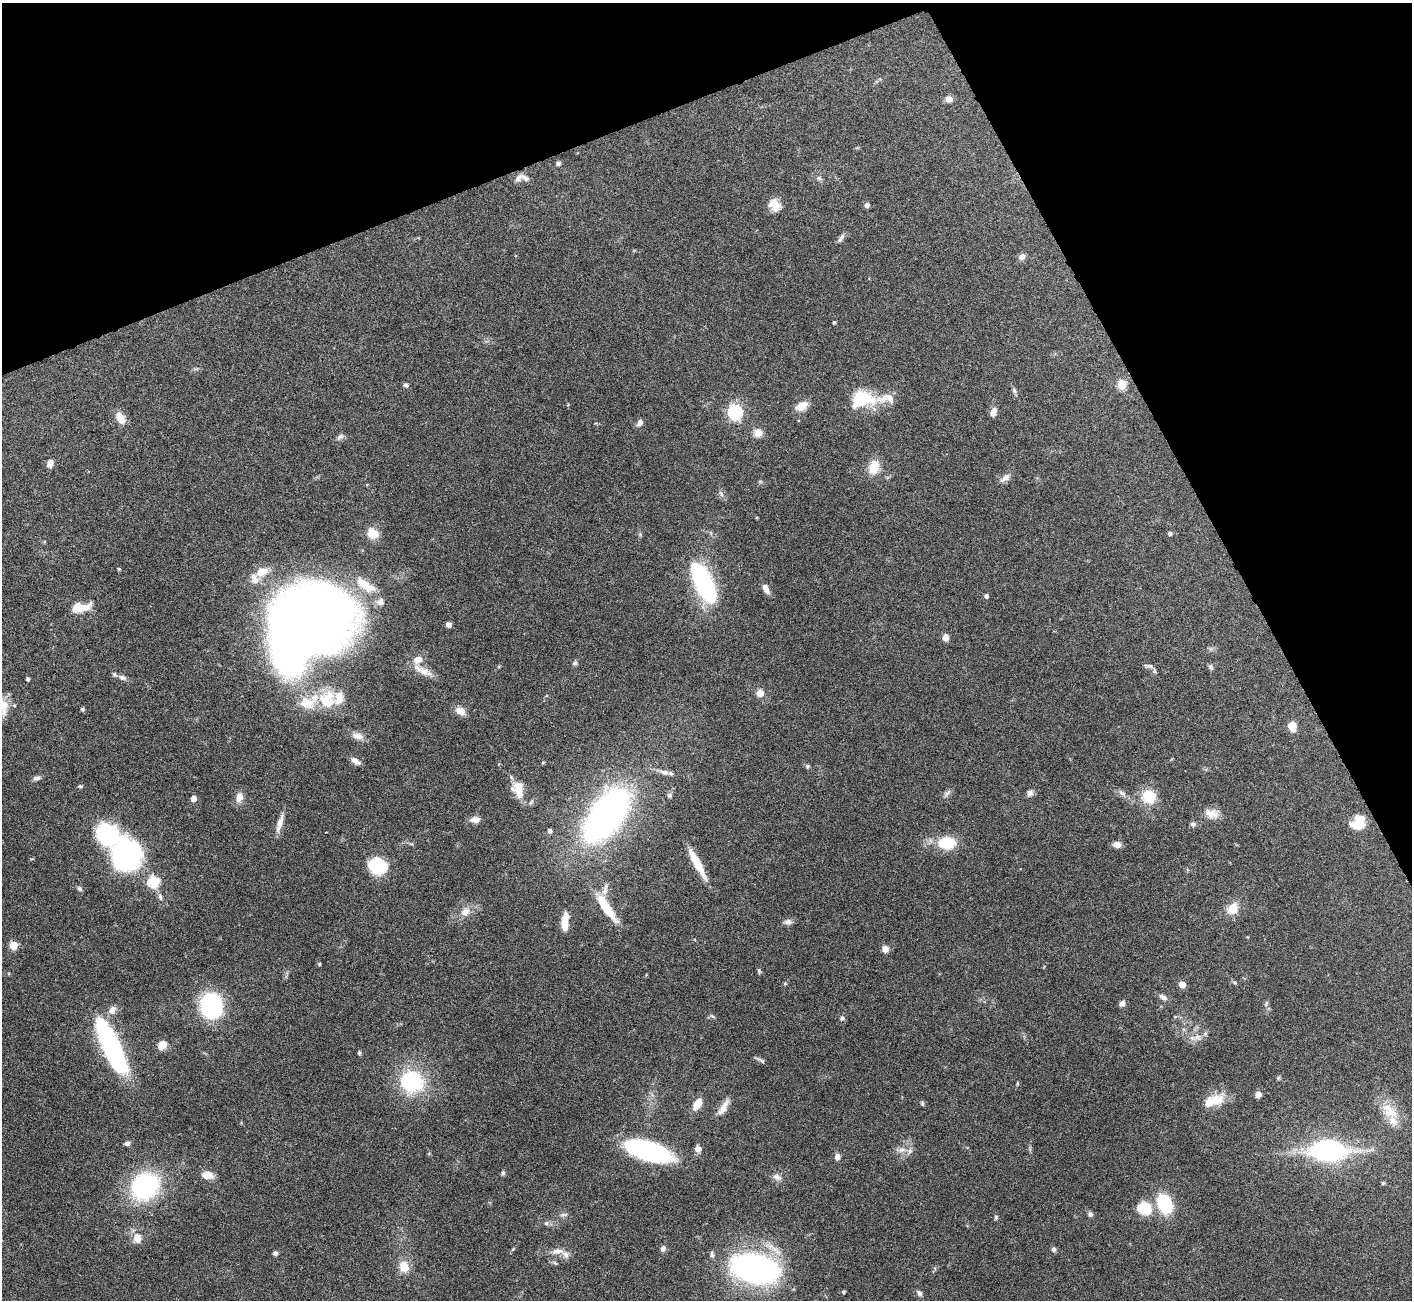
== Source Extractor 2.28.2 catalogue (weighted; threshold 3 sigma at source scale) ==
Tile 3 of 4 x 4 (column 3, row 1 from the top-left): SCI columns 2821-4230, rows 4047-5344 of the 5644 x 5631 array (HDU 1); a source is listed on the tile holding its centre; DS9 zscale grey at full resolution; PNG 1414 x 1302 px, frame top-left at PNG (2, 3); no overlay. Shown black and unused: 21% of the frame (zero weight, under 3 of 6 exposures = <1% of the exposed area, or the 3 px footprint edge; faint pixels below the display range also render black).
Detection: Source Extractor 2.28.2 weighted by HDU 2 'WHT'; one run over the whole footprint, this tile lists its part. Background 0.0973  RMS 0.0033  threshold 0.0137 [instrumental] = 3 sigma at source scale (4.09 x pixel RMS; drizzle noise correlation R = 1.36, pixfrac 0.8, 0.05/0.05 arcsec/px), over >= 5 px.
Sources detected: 165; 3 inside a brighter object's white glare — not listed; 21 inside a brighter listed object's ellipse — not listed separately; the other 141 listed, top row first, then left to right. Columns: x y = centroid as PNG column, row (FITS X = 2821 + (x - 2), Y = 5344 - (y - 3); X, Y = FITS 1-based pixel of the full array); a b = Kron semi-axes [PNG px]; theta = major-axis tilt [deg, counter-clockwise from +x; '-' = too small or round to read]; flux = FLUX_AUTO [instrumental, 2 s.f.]
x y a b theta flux
949 99 8 7 - 1.8
558 163 6 5 - 0.71
519 178 14 7 52 1.5
819 178 6 6 - 0.7
775 205 16 13 -54 3.9
867 205 5 4 - 1.3
842 237 9 6 51 0.94
1022 257 8 7 - 1.4
834 322 4 4 - 0.4
1122 384 5 5 - 13
406 385 6 5 - 0.81
1014 391 9 5 -55 0.76
862 399 31 20 12 14
801 406 16 9 27 3.5
735 412 7 6 - 69
993 412 10 7 79 2.1
120 418 15 9 -63 3.8
640 423 8 6 53 1.3
758 433 12 11 - 2.2
340 437 10 6 33 1
50 463 8 6 70 2.2
874 467 18 13 74 5.3
1005 478 15 8 35 1.9
760 481 6 4 1 0.4
367 484 5 3 - 0.27
721 494 9 5 -55 0.88
373 533 14 12 -35 4.5
1170 533 5 4 - 0.69
640 534 6 5 - 0.48
118 569 4 3 - 0.33
262 572 17 11 25 4.5
365 585 33 12 -35 7.6
706 587 48 18 -65 36
766 589 11 6 -63 2
986 596 4 4 - 0.94
78 607 16 12 26 4.7
316 618 47 40 -32 370
448 624 5 5 - 1.2
945 637 9 7 -79 1.5
575 663 7 6 - 0.67
1149 666 13 4 -9 0.86
1211 667 8 6 -65 0.65
422 670 30 9 -28 3.8
1154 671 7 5 -63 0.71
122 678 11 6 -17 1.2
28 679 4 4 - 0.47
760 693 9 9 - 2.1
326 702 29 16 -41 9.8
3 705 20 15 -71 5.6
82 709 4 3 - 0.64
461 711 13 9 -32 2.7
1292 726 9 7 -73 4.6
358 736 17 9 -19 2.6
355 761 12 6 -32 1.9
807 766 6 6 - 0.59
664 772 12 6 -11 1.7
37 778 9 6 14 1.1
80 786 7 4 8 0.5
519 790 25 11 -74 5.5
947 793 12 6 39 1.1
1030 793 9 7 59 1.2
1122 793 12 6 -37 1.4
669 795 6 5 - 0.93
1148 796 21 19 -40 7.3
239 797 14 9 78 2.4
193 799 5 4 - 3
1212 814 18 12 -7 3.6
606 815 47 24 55 140
475 820 12 8 6 2.1
280 823 25 6 73 2.8
1358 823 15 12 70 6.7
1193 824 7 6 - 0.82
550 831 5 4 - 0.81
947 843 17 12 1 11
1117 844 7 6 - 2.5
127 855 30 28 88 60
697 863 34 7 -62 8.3
378 866 14 10 -23 27
154 881 6 6 - 27
80 889 8 6 -45 0.71
160 897 9 6 -80 1
606 907 41 10 -56 9
1232 908 14 10 46 5.3
465 911 15 11 31 3.1
788 922 11 7 6 1.3
564 923 13 7 -89 5.2
13 945 5 5 - 12
885 949 8 7 - 1.8
319 964 4 4 - 0.42
759 971 7 5 -70 0.5
1235 982 6 5 - 0.5
785 984 6 4 -1 0.33
1182 985 5 4 - 5.4
1163 997 11 6 -31 1.6
1122 1004 7 6 - 1.3
1266 1004 9 4 64 0.61
211 1005 21 17 -77 40
712 1016 8 3 -33 0.43
842 1018 7 6 - 0.69
1197 1037 13 9 -13 2.4
112 1045 42 20 -77 44
162 1045 10 8 37 3.1
359 1053 6 5 - 0.5
760 1060 16 4 -27 0.8
1278 1078 5 4 - 0.53
412 1081 23 21 -27 28
1017 1083 5 4 - 0.37
1258 1094 7 6 - 1.5
1214 1100 28 12 19 7.1
922 1103 7 4 -81 0.49
697 1104 12 7 59 4.8
723 1107 23 7 58 3
1390 1111 31 16 -41 7.3
127 1143 7 5 23 0.85
698 1149 7 7 - 1.8
902 1150 12 8 16 2
648 1151 40 15 -17 63
1328 1151 25 13 -2 74
837 1157 7 6 - 1.5
503 1173 6 5 - 0.56
207 1175 14 8 -8 3.4
777 1177 12 8 -19 1.6
1383 1183 5 5 - 0.48
145 1186 24 20 41 47
1165 1204 16 11 -63 22
1144 1208 9 8 - 16
1090 1214 7 6 - 0.83
563 1215 11 5 14 0.89
996 1217 6 5 - 0.56
546 1223 6 5 - 0.65
137 1238 14 12 -73 3.3
663 1248 7 6 - 1.1
513 1249 7 3 53 0.39
1054 1249 7 6 - 0.84
557 1251 16 8 7 2.5
275 1253 5 4 - 1
712 1254 9 5 -83 0.76
404 1267 15 12 -72 4.4
755 1269 39 21 -12 110
844 1292 4 4 - 0.49
919 1293 9 6 -51 0.97
Isophote crosses this tile's border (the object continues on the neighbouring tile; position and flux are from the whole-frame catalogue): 1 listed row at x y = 3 705